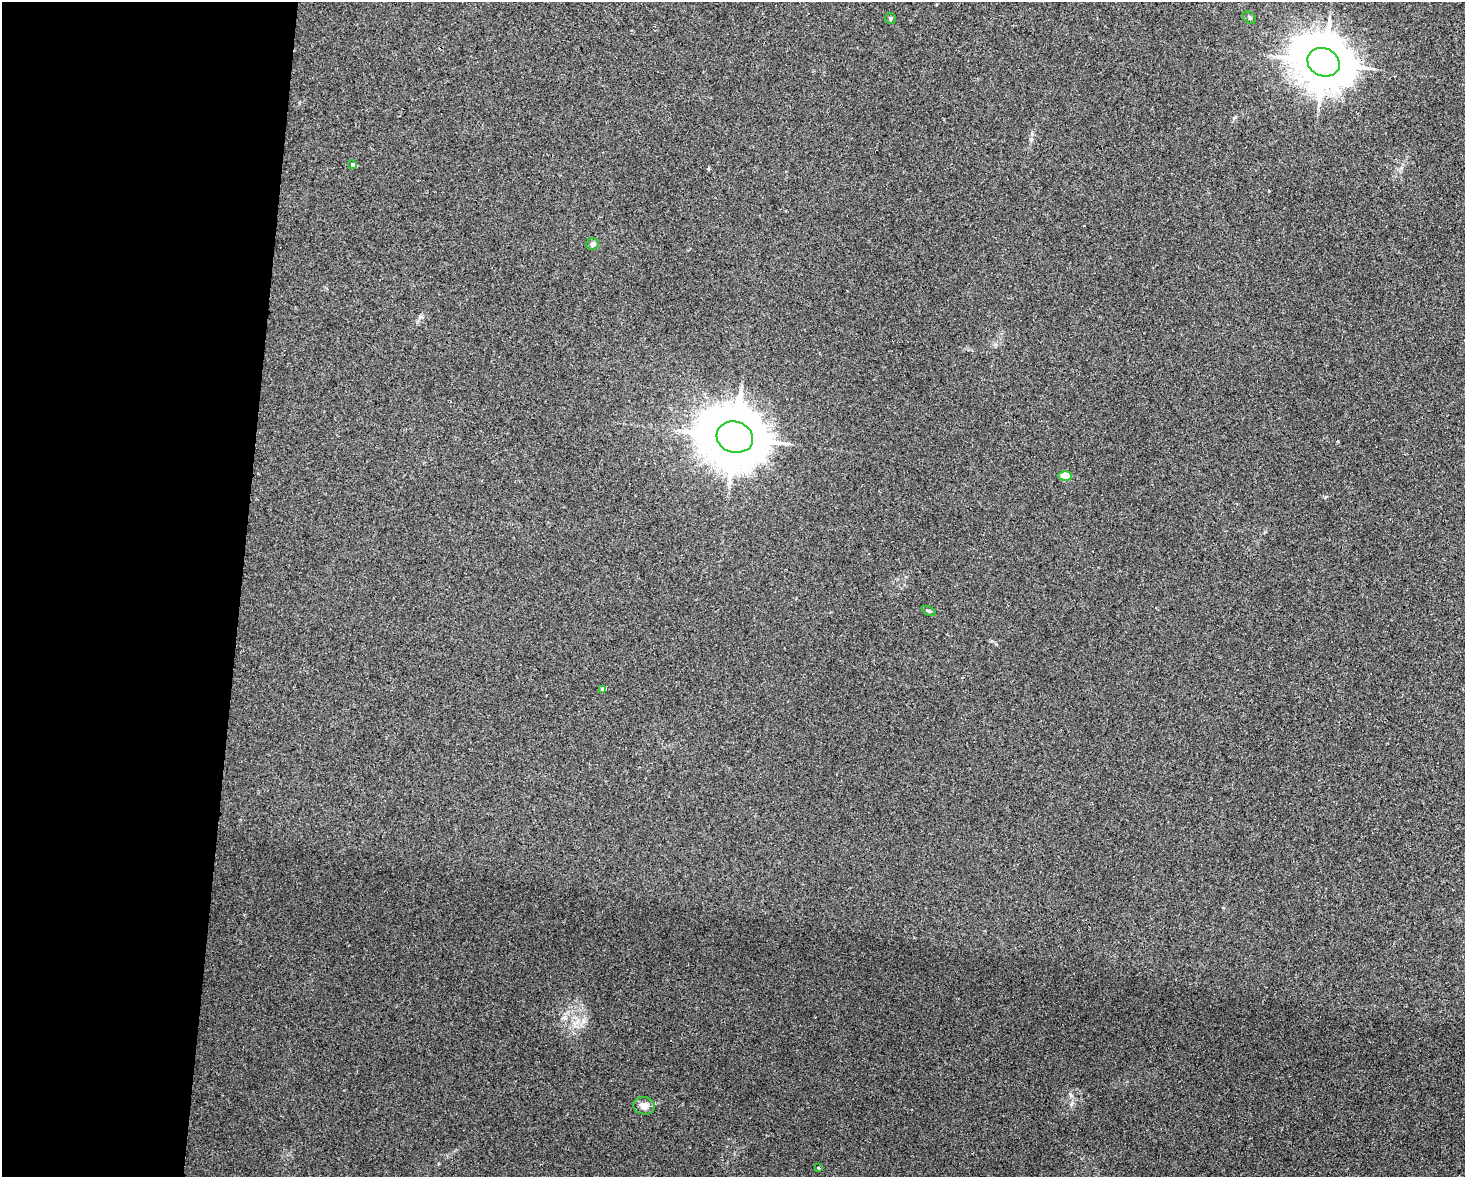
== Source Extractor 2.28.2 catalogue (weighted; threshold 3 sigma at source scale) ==
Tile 4 of 3 x 4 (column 1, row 2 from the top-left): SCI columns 114-1576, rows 2367-3541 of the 4725 x 4717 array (HDU 1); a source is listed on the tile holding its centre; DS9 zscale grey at full resolution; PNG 1467 x 1179 px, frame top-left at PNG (2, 2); each listed source drawn as its Kron ellipse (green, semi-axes under 4 px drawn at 4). Shown black and unused: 16% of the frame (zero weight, under 2 of 3 exposures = <1% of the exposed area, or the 3 px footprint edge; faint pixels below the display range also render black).
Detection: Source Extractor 2.28.2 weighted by HDU 2 'WHT'; one run over the whole footprint, this tile lists its part. Background 0.0324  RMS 0.0057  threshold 0.0256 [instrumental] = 3 sigma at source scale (4.5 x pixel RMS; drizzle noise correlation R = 1.50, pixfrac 1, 0.05/0.05 arcsec/px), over >= 5 px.
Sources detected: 11; all 11 listed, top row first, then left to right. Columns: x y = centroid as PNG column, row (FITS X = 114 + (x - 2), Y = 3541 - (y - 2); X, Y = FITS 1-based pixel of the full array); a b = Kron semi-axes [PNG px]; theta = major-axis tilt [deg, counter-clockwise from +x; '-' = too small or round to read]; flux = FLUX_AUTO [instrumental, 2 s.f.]
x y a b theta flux
890 18 5 5 - 0.93
1250 18 7 5 -46 1.1
1324 62 16 14 -24 3000
353 165 4 4 - 1
593 244 6 6 - 2.6
735 437 19 15 -17 4500
1065 476 7 4 -3 16
929 611 8 4 -26 0.88
602 689 4 4 - 2.5
644 1106 11 8 -12 4.4
818 1168 3 3 - 1.3
Unlisted compact peaks at least as high as the median listed source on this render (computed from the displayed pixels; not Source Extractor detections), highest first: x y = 584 1021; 996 644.